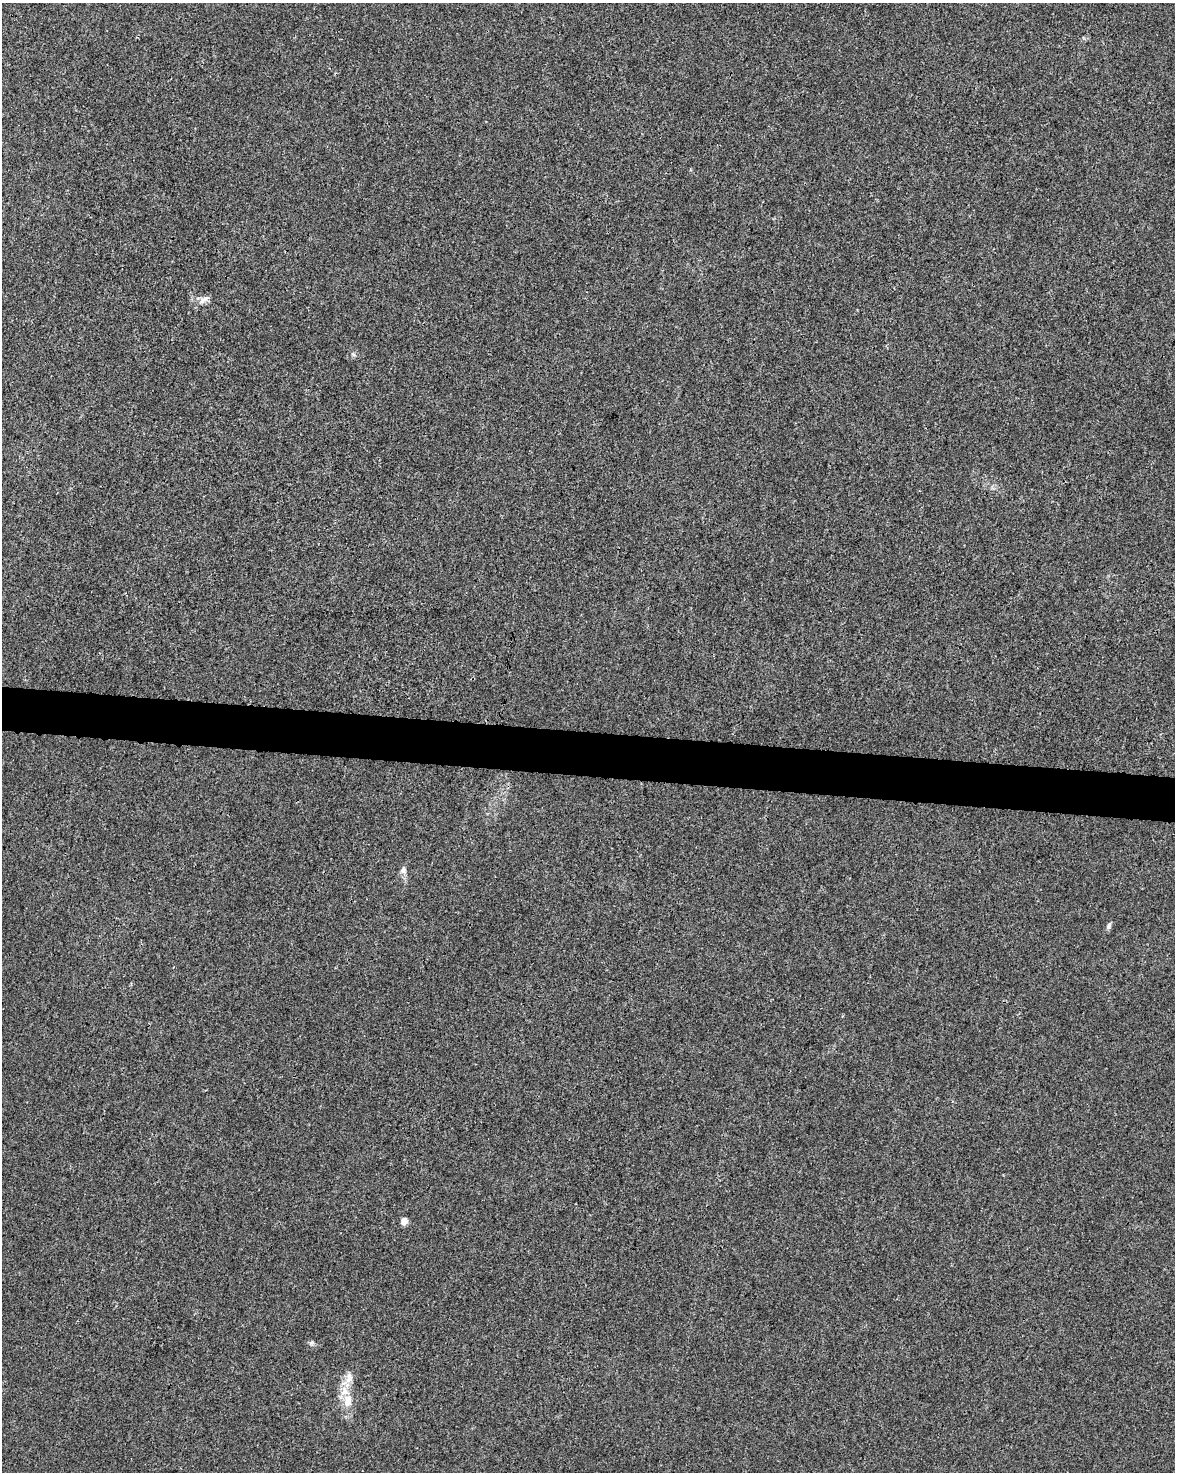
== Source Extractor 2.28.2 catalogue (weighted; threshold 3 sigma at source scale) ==
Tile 7 of 4 x 3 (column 3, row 2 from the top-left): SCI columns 2347-3519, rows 1699-3168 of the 4700 x 4923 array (HDU 1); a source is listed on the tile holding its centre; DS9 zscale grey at full resolution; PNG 1177 x 1474 px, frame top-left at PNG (2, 3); no overlay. Shown black and unused: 3% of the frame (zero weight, under 3 of 4 exposures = <1% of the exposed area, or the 3 px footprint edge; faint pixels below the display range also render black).
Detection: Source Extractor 2.28.2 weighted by HDU 2 'WHT'; one run over the whole footprint, this tile lists its part. Background 0.00168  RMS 0.0028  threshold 0.0124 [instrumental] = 3 sigma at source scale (4.5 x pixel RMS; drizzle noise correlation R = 1.50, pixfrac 1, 0.0396/0.0396 arcsec/px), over >= 5 px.
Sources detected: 9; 1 inside a brighter listed object's ellipse — not listed separately; the other 8 listed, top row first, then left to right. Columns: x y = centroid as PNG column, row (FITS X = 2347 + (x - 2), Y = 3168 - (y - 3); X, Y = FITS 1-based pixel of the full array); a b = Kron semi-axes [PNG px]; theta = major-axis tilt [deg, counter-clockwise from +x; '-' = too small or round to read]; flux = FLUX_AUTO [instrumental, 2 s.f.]
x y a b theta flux
204 299 17 7 35 1.8
353 354 6 4 -20 0.41
403 870 9 8 - 1.1
1109 926 10 5 69 0.71
404 1221 5 4 - 4.4
312 1342 8 4 31 0.51
349 1378 15 9 84 2.4
348 1401 16 10 84 3.5